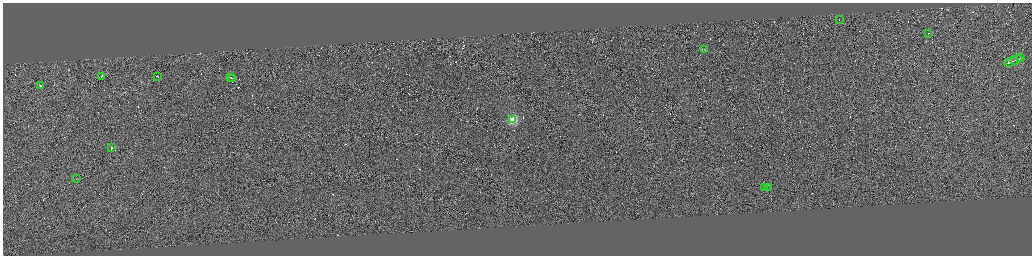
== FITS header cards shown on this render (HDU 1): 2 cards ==
NAXIS1  =                 4117
NAXIS2  =                 1015

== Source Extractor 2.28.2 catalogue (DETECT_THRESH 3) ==
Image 4117 x 1015 px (HDU 1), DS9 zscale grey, zoomed out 1/4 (1 PNG px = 4 x 4 image px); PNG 1034 x 258 px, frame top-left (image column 2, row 1012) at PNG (3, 3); each listed source drawn as its Kron ellipse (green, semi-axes under 4 px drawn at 4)
Background 0.0553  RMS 2.9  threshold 8.72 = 3 sigma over >= 5 px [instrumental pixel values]
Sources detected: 424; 407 cannot appear on this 1/4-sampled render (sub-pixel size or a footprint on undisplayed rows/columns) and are neither listed nor drawn; the other 17 listed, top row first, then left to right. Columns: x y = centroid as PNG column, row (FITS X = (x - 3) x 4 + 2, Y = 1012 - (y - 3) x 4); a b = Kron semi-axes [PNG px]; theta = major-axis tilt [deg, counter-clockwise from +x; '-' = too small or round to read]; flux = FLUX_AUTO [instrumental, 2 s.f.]
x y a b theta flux
839 19 3 1 - 12000
929 33 2 1 - 4300
705 50 2 1 - 29000
1021 58 2 1 - 10000
1017 60 6 1 21 21000
1012 62 7 1 21 26000
102 76 2 1 - 19000
157 77 2 1 - 6600
231 78 3 1 - 21000
233 79 2 1 - 12000
40 86 3 1 - 9100
513 120 2 2 - 100000
112 147 2 1 - 27000
77 179 2 1 - 5600
764 187 2 1 - 11000
767 187 2 1 - 8100
769 188 2 1 - 9100
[407 sub-pixel or undisplayed-footprint detections neither listed nor drawn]